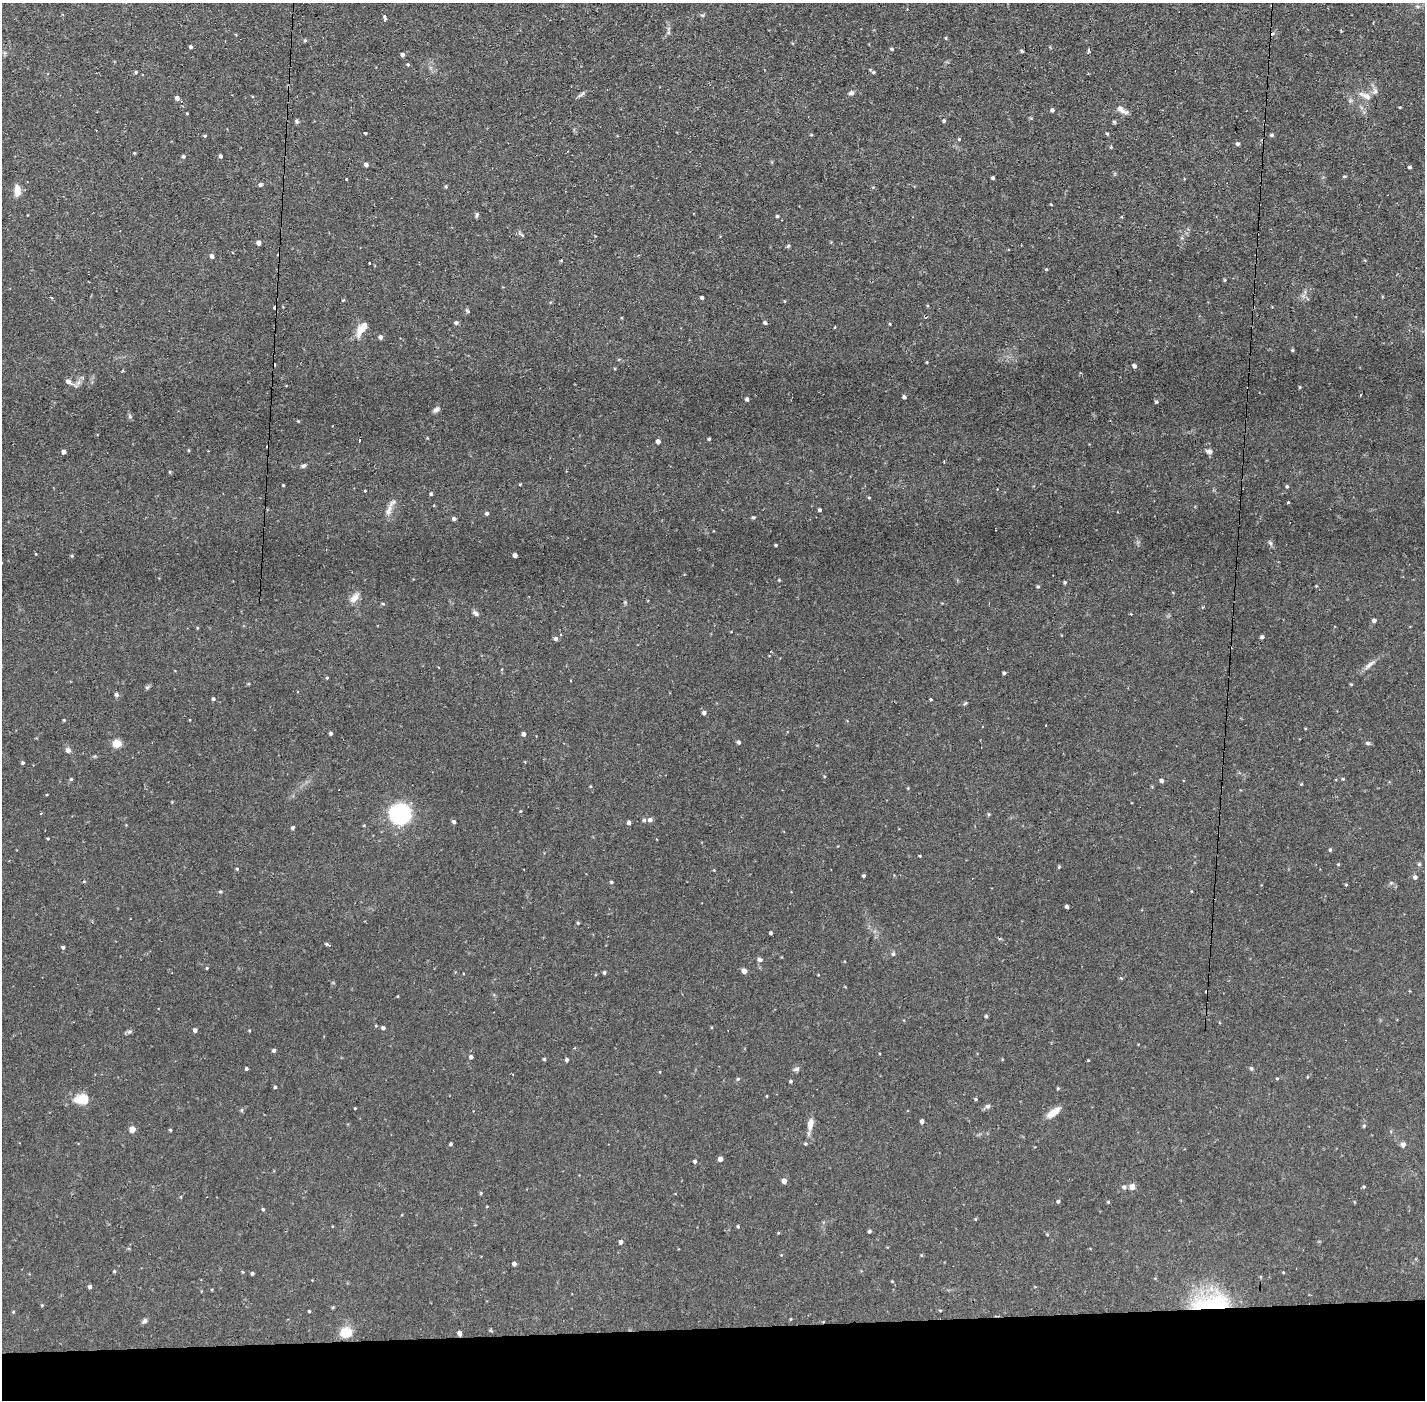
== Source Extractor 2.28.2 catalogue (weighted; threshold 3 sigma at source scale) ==
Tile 8 of 3 x 3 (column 2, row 3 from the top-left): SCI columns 1424-2846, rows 53-1450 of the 4269 x 4299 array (HDU 1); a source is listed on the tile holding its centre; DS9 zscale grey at full resolution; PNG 1427 x 1402 px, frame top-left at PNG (2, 3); no overlay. Shown black and unused: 5% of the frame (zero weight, under 2 of 3 exposures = <1% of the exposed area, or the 3 px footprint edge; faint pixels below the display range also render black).
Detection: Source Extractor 2.28.2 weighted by HDU 2 'WHT'; one run over the whole footprint, this tile lists its part. Background 0.0754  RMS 0.0063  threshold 0.0282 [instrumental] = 3 sigma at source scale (4.5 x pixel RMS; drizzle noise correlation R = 1.50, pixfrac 1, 0.05/0.05 arcsec/px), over >= 5 px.
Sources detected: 237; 6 cosmic-ray / hot-pixel residue — not listed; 1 inside a brighter listed object's ellipse — not listed separately; the other 230 listed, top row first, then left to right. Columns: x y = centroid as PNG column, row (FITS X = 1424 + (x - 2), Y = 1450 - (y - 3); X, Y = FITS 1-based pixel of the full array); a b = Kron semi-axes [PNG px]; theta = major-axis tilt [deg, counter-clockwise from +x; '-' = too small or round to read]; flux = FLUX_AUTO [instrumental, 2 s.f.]
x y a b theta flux
702 15 6 3 -17 0.76
384 18 6 3 88 7.9
1341 30 4 3 - 0.68
1273 33 5 4 - 0.88
946 38 5 3 - 0.58
305 40 5 4 - 0.81
191 47 4 3 - 1.1
892 49 5 4 - 0.85
1021 51 4 3 - 0.91
1088 51 5 3 - 1.3
403 55 4 4 - 1.7
408 64 5 4 - 0.71
136 72 4 4 - 0.78
873 72 5 4 - 0.75
1375 91 10 7 75 2.4
851 93 7 5 15 1.6
582 94 11 4 42 1.4
1364 95 17 7 -27 3.9
177 98 4 4 - 2
1052 110 4 4 - 1.3
1122 110 17 6 -31 3.3
187 113 3 3 - 0.46
297 121 6 4 -2 1
944 121 4 4 - 0.9
1114 122 5 4 - 0.84
365 132 3 3 - 9.3
811 134 4 3 - 0.61
1107 134 5 4 - 0.74
1272 135 5 4 - 1.1
205 136 4 4 - 0.72
959 139 4 4 - 0.65
1237 144 5 4 - 1.3
1111 147 4 3 - 0.55
134 153 3 3 - 0.51
183 156 4 4 - 0.99
220 156 4 4 - 1.3
366 164 4 4 - 2
1410 167 4 3 - 1.2
1344 176 5 4 - 0.77
993 178 3 3 - 1.1
347 179 3 2 - 1
260 185 4 4 - 1.3
446 187 5 4 - 0.73
17 191 14 7 89 5.1
477 215 7 4 78 1.1
777 216 4 3 - 0.82
259 243 4 4 - 2.6
788 246 5 3 - 0.79
212 256 4 4 - 2.2
561 260 3 3 - 1.1
370 263 3 2 - 0.76
1046 269 4 4 - 0.67
1225 280 4 4 - 0.61
702 297 3 3 - 1.3
51 298 3 3 - 2.4
343 300 5 3 - 0.5
784 301 4 3 - 0.43
275 307 4 3 - 8.9
467 311 6 5 - 0.93
456 323 5 5 - 1.2
765 323 5 4 - 1.1
890 324 4 3 - 0.51
362 329 17 7 55 8.7
380 337 4 4 - 2
1292 350 4 4 - 0.74
927 362 3 3 - 0.45
1134 366 4 4 - 1.9
68 382 9 6 -36 2.6
1300 387 4 3 - 0.5
904 397 4 3 - 1.5
747 399 4 4 - 1.3
1156 402 5 4 - 1
436 409 9 6 27 1.8
130 416 6 5 - 1
298 421 3 3 - 0.48
709 439 3 3 - 0.86
359 440 3 2 - 1.1
658 441 4 4 - 2.5
188 450 5 3 - 0.52
1209 451 10 6 -11 2.1
64 452 4 4 - 2.4
304 466 8 5 31 1.3
170 472 5 3 - 0.56
520 484 4 3 - 0.51
283 485 3 3 - 0.53
1287 486 5 4 - 0.89
365 490 3 3 - 0.62
431 494 4 4 - 0.84
869 498 4 4 - 0.62
1288 502 3 3 - 0.73
388 510 17 8 69 4.6
820 510 3 3 - 1.2
487 513 4 4 - 1.3
753 517 4 4 - 0.88
454 519 4 4 - 1.4
1270 543 7 5 -60 1.4
776 545 3 3 - 0.61
36 554 4 3 - 0.44
515 555 4 4 - 2.2
72 556 4 4 - 0.67
779 580 4 3 - 0.49
1065 582 4 4 - 0.82
1038 586 5 4 - 0.78
1316 586 3 3 - 0.5
355 598 15 8 56 4.5
625 602 4 4 - 0.72
383 604 4 4 - 0.81
476 613 8 5 -38 1.8
1374 620 4 4 - 1.7
197 628 4 3 - 0.52
560 635 3 3 - 0.95
1262 637 4 4 - 1.5
556 639 4 4 - 1.6
1370 664 20 5 35 3.3
1004 673 3 3 - 1.1
327 678 4 4 - 0.57
1351 684 4 3 - 0.58
147 687 6 4 1 0.94
116 694 5 5 - 1.7
213 699 4 4 - 0.94
930 699 3 3 - 1.3
965 703 6 3 20 0.72
704 713 4 4 - 1.9
64 720 4 3 - 0.59
1046 726 3 3 - 1.1
331 733 4 4 - 1.1
524 734 4 4 - 2
738 742 4 4 - 1.5
117 743 5 5 - 19
1368 743 6 4 -2 1.3
68 750 7 6 - 2.1
23 763 4 4 - 0.94
71 779 4 4 - 0.78
1343 779 4 4 - 0.58
1162 781 4 4 - 1.9
1301 784 4 3 - 0.51
908 788 4 4 - 0.49
41 813 3 3 - 0.69
400 814 20 20 - 54
989 814 5 4 - 0.71
644 820 5 4 - 1.2
650 820 5 5 - 2
454 822 5 4 - 1.4
629 822 4 4 - 1.7
364 825 4 3 - 0.59
292 828 5 4 - 0.85
48 838 4 3 - 0.5
1330 850 4 3 - 0.82
920 856 3 2 - 0.51
1338 864 4 3 - 0.51
1419 864 5 5 - 0.92
237 869 4 4 - 0.65
714 870 3 3 - 0.44
864 876 3 3 - 0.9
1415 877 5 5 - 1.8
83 882 3 3 - 1.5
611 882 4 3 - 0.77
1346 885 5 3 - 0.5
220 891 4 4 - 0.84
1067 906 4 3 - 1.5
578 923 4 4 - 0.72
771 933 3 3 - 1.1
327 944 5 3 - 1
63 947 4 4 - 1.1
893 954 5 4 - 1.1
759 960 6 5 - 1.5
207 968 4 3 - 0.51
744 971 5 5 - 2.9
604 972 3 3 - 1.2
1121 978 4 3 - 0.79
398 996 4 3 - 0.43
986 1016 4 3 - 0.94
383 1028 4 4 - 1.5
195 1030 4 4 - 1.9
130 1031 7 5 18 1.3
274 1050 5 4 - 1.1
471 1057 5 4 - 1.5
544 1059 4 4 - 0.72
567 1060 4 4 - 1.3
246 1068 4 3 - 0.96
1251 1068 5 4 - 0.79
796 1069 9 5 9 1.5
1277 1078 4 3 - 0.56
738 1079 5 4 - 0.78
791 1081 4 3 - 0.93
275 1087 4 4 - 0.86
1058 1088 4 4 - 0.7
82 1099 18 12 1 10
976 1099 4 3 - 0.69
987 1106 7 6 - 1.5
355 1108 3 3 - 0.49
1053 1112 19 7 37 6
922 1121 4 4 - 1.9
810 1124 15 7 82 5
1364 1126 5 4 - 0.64
132 1129 4 4 - 8.6
170 1130 4 3 - 0.71
451 1144 4 3 - 0.96
805 1144 5 4 - 0.68
1403 1145 7 6 - 2
720 1159 4 4 - 3
695 1161 4 4 - 1.3
784 1181 4 4 - 3.8
1124 1187 6 5 - 1.6
1132 1187 7 6 - 3.2
1364 1187 4 4 - 0.72
481 1193 4 4 - 0.69
1058 1201 4 4 - 0.88
1108 1202 4 4 - 0.61
263 1209 4 4 - 0.85
975 1219 4 4 - 0.59
738 1226 4 4 - 0.74
870 1231 4 4 - 1
1047 1234 4 3 - 0.57
621 1242 4 4 - 1.9
921 1255 5 3 - 0.52
514 1264 4 4 - 2.2
114 1271 4 4 - 0.63
252 1273 3 3 - 1
892 1281 4 3 - 0.48
90 1287 4 4 - 1.5
1209 1304 51 20 12 51
42 1305 4 4 - 0.59
333 1307 4 3 - 0.62
940 1310 4 3 - 0.65
309 1311 3 3 - 0.59
791 1319 4 3 - 0.55
145 1321 7 6 - 1.5
346 1333 12 11 - 11
459 1333 5 4 - 2.4
Overlapping masked pixels (flux is a lower limit): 3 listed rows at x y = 275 307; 1209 1304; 459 1333